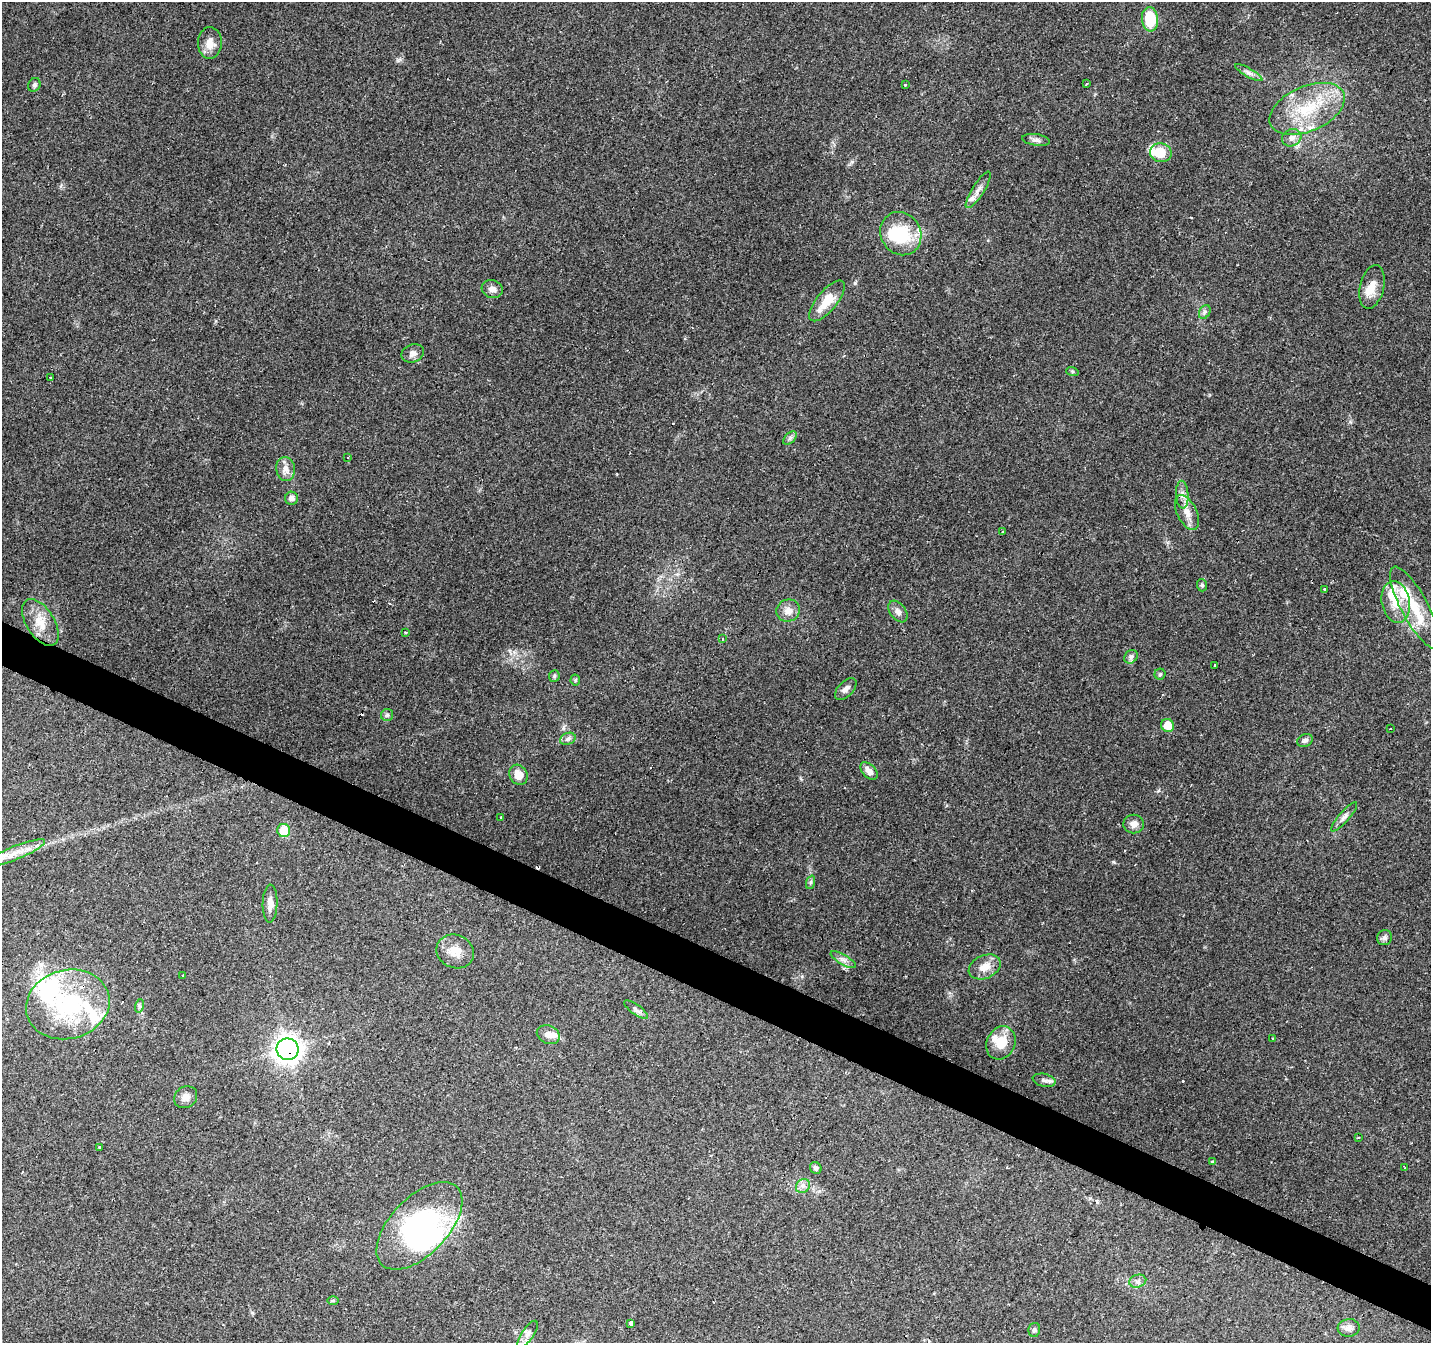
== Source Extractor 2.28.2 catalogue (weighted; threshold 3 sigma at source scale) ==
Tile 6 of 4 x 4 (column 2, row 2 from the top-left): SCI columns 1430-2858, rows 2880-4220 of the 5721 x 5825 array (HDU 1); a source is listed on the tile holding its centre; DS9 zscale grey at full resolution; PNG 1433 x 1345 px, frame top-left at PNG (2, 2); each listed source drawn as its Kron ellipse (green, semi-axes under 4 px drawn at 4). Shown black and unused: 3% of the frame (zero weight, under 2 of 3 exposures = <1% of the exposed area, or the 3 px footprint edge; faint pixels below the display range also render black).
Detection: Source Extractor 2.28.2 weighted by HDU 2 'WHT'; one run over the whole footprint, this tile lists its part. Background 0.132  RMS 0.008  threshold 0.0361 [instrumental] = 3 sigma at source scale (4.5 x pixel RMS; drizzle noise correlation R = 1.50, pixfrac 1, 0.0396/0.0396 arcsec/px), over >= 5 px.
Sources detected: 105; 2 inside a brighter object's white glare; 9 cosmic-ray / hot-pixel residue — neither listed nor drawn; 12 inside a brighter listed object's ellipse — not listed separately; the other 82 listed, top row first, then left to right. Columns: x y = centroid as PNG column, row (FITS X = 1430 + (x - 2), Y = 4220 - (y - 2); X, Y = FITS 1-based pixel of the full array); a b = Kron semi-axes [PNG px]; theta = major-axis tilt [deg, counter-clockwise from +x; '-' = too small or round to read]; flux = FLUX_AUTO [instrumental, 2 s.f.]
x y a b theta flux
1150 19 12 8 -83 32
210 43 16 12 88 8.9
1249 73 15 4 -30 3.2
1086 84 4 2 - 0.7
34 85 7 6 - 1.8
905 85 3 3 - 2.1
1307 109 40 22 24 46
1292 138 10 8 26 4.3
1036 140 14 6 -9 2.8
1161 153 11 9 -11 16
978 190 21 6 58 4.8
901 234 22 20 -58 38
1372 287 22 12 76 11
492 289 11 9 -18 4.8
827 301 25 10 50 18
1205 312 7 5 61 1.9
413 353 11 8 23 3.8
1072 371 6 4 -19 1.1
50 377 3 3 - 1.2
790 438 8 5 46 2.1
348 457 3 3 - 2.8
286 469 12 9 -80 6.1
1182 495 14 6 -86 4.8
291 498 6 6 - 3.6
1187 512 19 10 -64 8.6
1003 532 3 3 - 1.3
1202 585 6 5 - 1.4
1325 589 3 3 - 2.6
1396 602 21 14 -79 16
1415 608 46 13 -62 28
788 610 12 11 - 6.8
898 611 12 7 -54 3.9
40 622 26 14 -57 16
405 632 3 2 - 1.5
722 639 3 3 - 1.8
1131 657 7 6 - 2.1
1214 665 3 2 - 1.4
1160 674 5 5 - 1.3
554 676 6 5 - 1.2
575 680 5 5 - 1.1
846 689 13 7 46 3.9
387 715 6 6 - 1.6
1168 725 6 6 - 14
1390 728 3 2 - 0.88
568 739 8 6 22 2.3
1305 740 8 6 24 2.2
869 771 10 6 -45 5.4
518 775 10 8 -63 9.7
500 817 3 3 - 2.6
1344 817 19 5 49 3.7
1134 824 10 9 - 5
284 830 6 6 - 22
15 853 32 6 22 12
811 882 7 4 71 1.4
270 904 19 7 88 6.1
1385 938 8 7 - 2.5
455 951 19 16 -24 11
843 960 14 5 -30 3.6
985 967 17 11 24 9.8
182 976 3 2 - 1.2
68 1004 42 34 14 90
139 1006 7 4 73 1.5
636 1009 14 5 -35 2.7
548 1035 12 9 -23 5.8
1272 1038 3 2 - 0.68
1001 1043 17 14 64 16
288 1049 11 11 - 600
1044 1080 11 6 -12 3.1
186 1097 12 10 36 5.2
1358 1138 3 2 - 1.1
100 1147 3 3 - 5.6
1212 1161 3 2 - 1.8
816 1168 6 5 - 2.2
1405 1168 3 3 - 5.5
803 1186 7 6 - 3.2
419 1226 54 28 46 140
1138 1281 8 6 15 2.8
333 1300 6 4 0 0.99
631 1323 4 3 - 100
1349 1328 11 8 5 4.2
1034 1330 7 5 77 1.8
528 1334 16 6 56 4.8
Overlapping masked pixels (flux is a lower limit): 2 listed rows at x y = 1372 287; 288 1049
Unlisted compact peaks at least as high as the median listed source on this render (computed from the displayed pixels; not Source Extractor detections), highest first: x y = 855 283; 1113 862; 802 976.